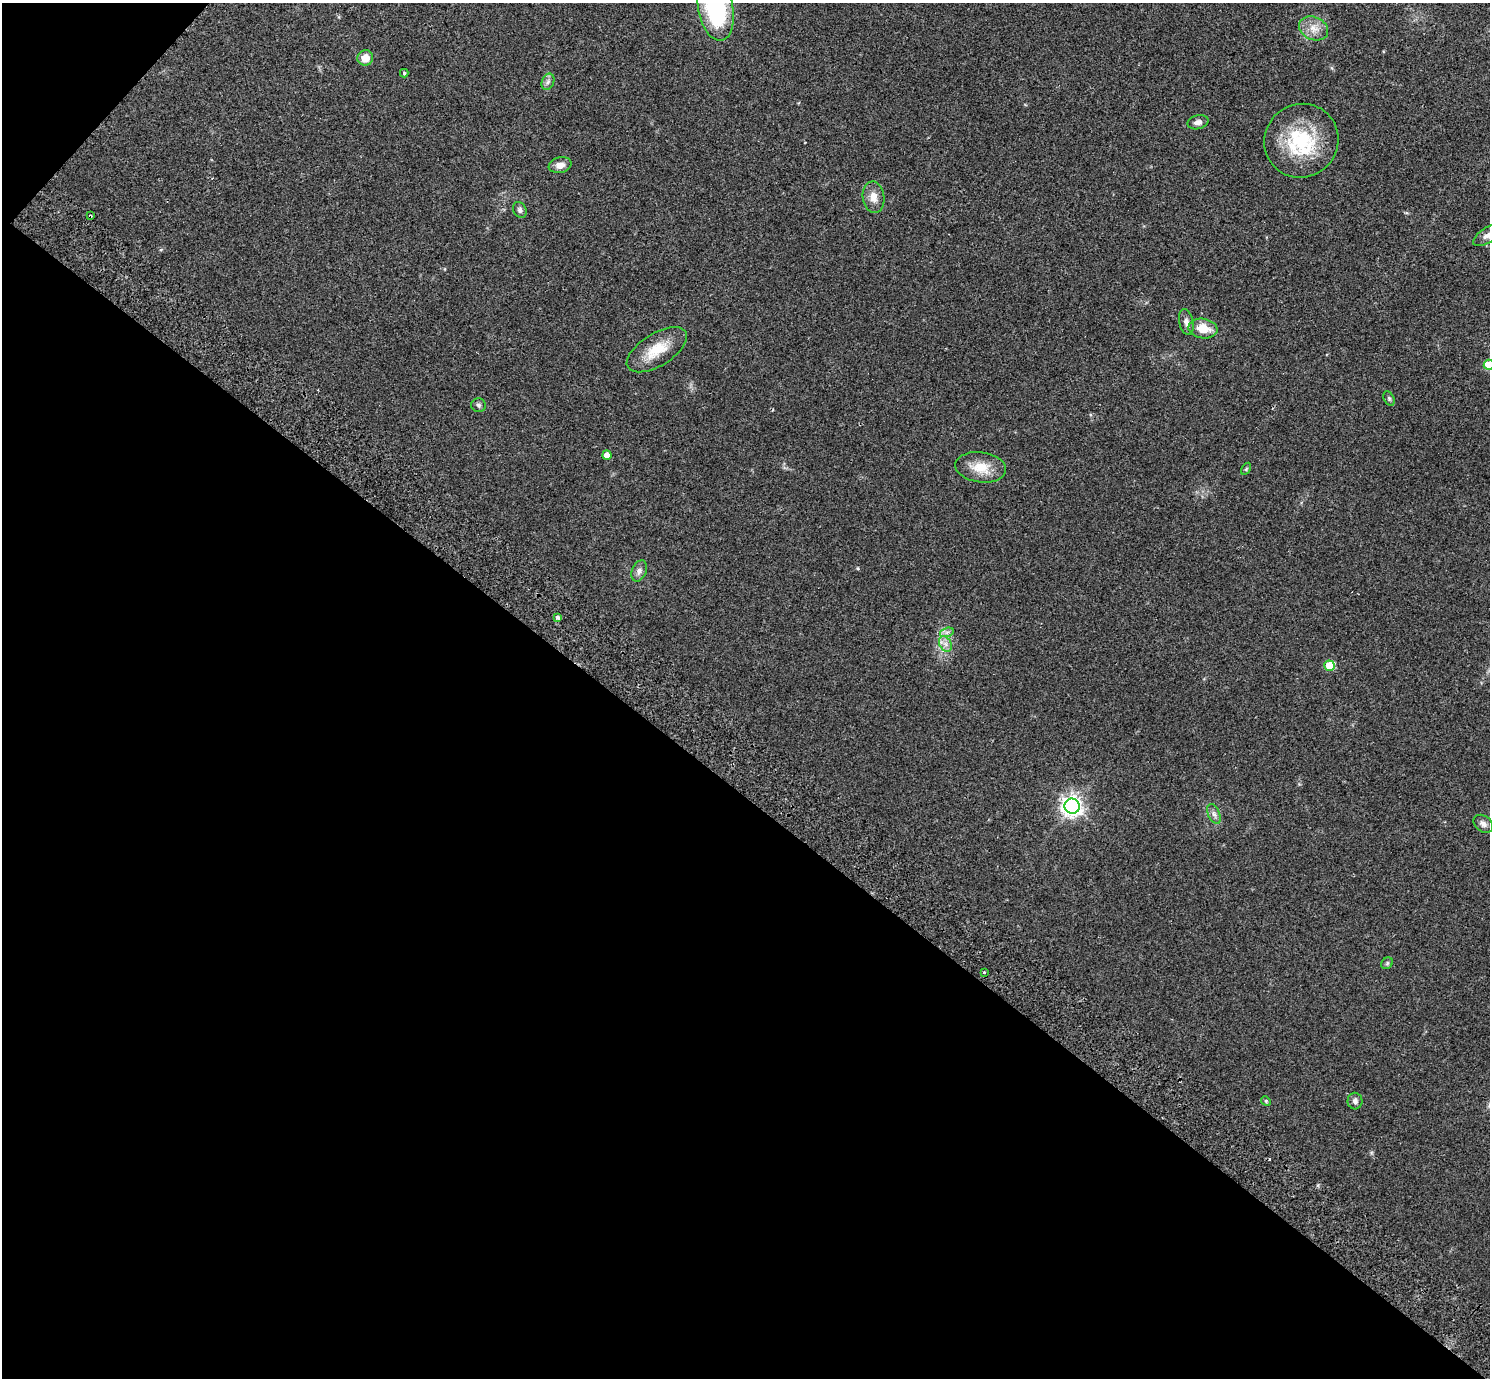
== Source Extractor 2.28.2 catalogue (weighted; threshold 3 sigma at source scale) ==
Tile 9 of 4 x 4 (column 1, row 3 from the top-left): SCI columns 40-1527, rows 1581-2956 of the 6035 x 6052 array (HDU 1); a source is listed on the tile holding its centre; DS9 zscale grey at full resolution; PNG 1492 x 1380 px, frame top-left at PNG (2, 3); each listed source drawn as its Kron ellipse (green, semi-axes under 4 px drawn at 4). Shown black and unused: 43% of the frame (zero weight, under 2 of 3 exposures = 3% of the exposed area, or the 3 px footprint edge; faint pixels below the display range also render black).
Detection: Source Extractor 2.28.2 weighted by HDU 2 'WHT'; one run over the whole footprint, this tile lists its part. Background 0.0836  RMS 0.0076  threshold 0.034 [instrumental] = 3 sigma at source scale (4.5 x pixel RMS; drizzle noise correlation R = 1.50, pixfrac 1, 0.05/0.05 arcsec/px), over >= 5 px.
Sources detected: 35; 2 cosmic-ray / hot-pixel residue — neither listed nor drawn; the other 33 listed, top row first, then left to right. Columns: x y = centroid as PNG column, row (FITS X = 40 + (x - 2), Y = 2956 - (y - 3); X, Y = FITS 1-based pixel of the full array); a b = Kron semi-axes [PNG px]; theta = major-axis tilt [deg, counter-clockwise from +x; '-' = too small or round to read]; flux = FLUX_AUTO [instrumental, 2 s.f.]
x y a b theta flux
715 8 33 17 -79 81
1314 28 15 11 -25 8
365 58 8 7 - 7.6
404 73 4 3 - 1.1
548 82 8 6 68 2.3
1198 122 10 7 14 3.3
1301 141 37 36 - 55
560 165 11 8 11 5.3
873 197 16 11 -82 7.1
520 210 8 6 -59 2
90 216 3 3 - 1.3
1488 235 16 7 33 4.4
1186 322 13 7 -78 3.4
1203 329 14 10 -10 13
657 350 34 16 32 21
1489 365 5 5 - 26
1389 398 8 5 -63 1.2
479 405 7 7 - 1.9
607 455 5 4 - 7.2
981 467 25 15 -8 16
1246 469 6 4 58 0.91
639 571 11 7 67 3.2
558 617 4 3 - 4.1
947 632 7 4 18 1.9
945 644 8 6 -60 3.1
1330 666 5 5 - 25
1072 806 8 7 - 430
1214 814 10 6 -67 2.6
1483 824 11 8 -38 3.3
1387 963 6 5 - 1.3
984 972 3 2 - 0.99
1266 1101 5 4 - 0.75
1355 1101 8 7 - 2.5
Overlapping masked pixels (flux is a lower limit): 1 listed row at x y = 90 216
Isophote crosses this tile's border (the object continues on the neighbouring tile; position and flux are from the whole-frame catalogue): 3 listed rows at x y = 715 8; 1488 235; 1489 365